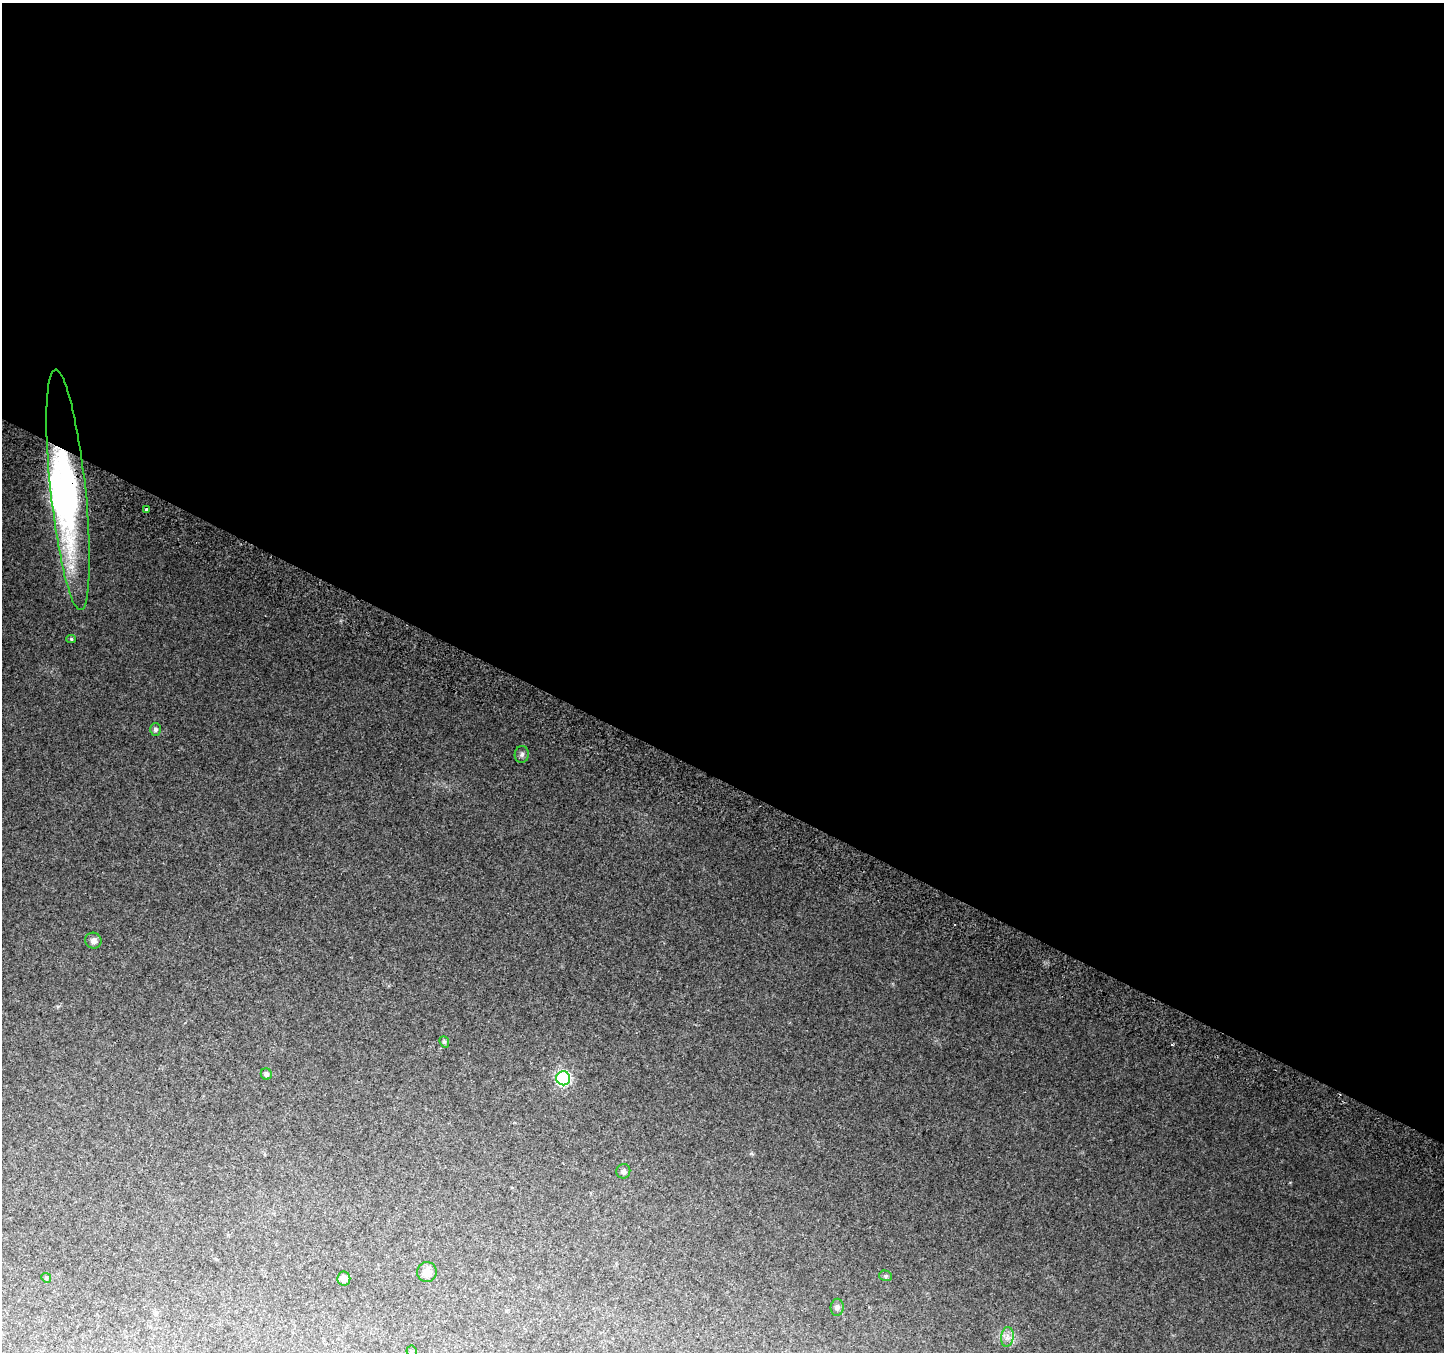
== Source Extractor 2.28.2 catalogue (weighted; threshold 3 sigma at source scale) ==
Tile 3 of 4 x 4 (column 3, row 1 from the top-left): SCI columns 2912-4353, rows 4355-5704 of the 5815 x 5942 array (HDU 1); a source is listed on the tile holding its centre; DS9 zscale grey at full resolution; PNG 1446 x 1354 px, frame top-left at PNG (2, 3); each listed source drawn as its Kron ellipse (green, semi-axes under 4 px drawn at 4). Shown black and unused: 58% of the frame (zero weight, under 2 of 3 exposures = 2% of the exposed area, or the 3 px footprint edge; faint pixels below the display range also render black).
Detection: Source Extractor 2.28.2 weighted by HDU 2 'WHT'; one run over the whole footprint, this tile lists its part. Background 0.0759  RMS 0.01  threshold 0.0452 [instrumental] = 3 sigma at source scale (4.5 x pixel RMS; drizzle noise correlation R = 1.50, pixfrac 1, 0.0396/0.0396 arcsec/px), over >= 5 px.
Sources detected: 20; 1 inside a brighter object's white glare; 2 cosmic-ray / hot-pixel residue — neither listed nor drawn; the other 17 listed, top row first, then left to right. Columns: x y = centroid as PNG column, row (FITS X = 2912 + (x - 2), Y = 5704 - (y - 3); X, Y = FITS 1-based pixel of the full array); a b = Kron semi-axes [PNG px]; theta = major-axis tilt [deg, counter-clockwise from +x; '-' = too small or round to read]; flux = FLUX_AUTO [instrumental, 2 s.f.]
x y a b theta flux
68 490 121 17 -84 200
146 510 3 3 - 8.7
71 639 4 4 - 1.4
155 729 6 5 - 2.6
522 754 8 7 - 2.6
93 941 8 8 - 4.2
444 1042 6 4 -69 1.3
266 1074 6 5 - 3.2
563 1078 7 7 - 170
623 1171 7 7 - 2.6
427 1272 10 9 - 8.4
886 1276 6 5 - 1.8
46 1278 5 4 - 1.3
344 1278 7 6 - 5
837 1307 8 6 86 2.5
1007 1337 10 6 82 4.5
412 1351 5 5 - 1.3
Overlapping masked pixels (flux is a lower limit): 1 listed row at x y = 68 490
Unlisted compact peaks at least as high as the median listed source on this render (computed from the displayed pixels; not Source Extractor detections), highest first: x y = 1290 1182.